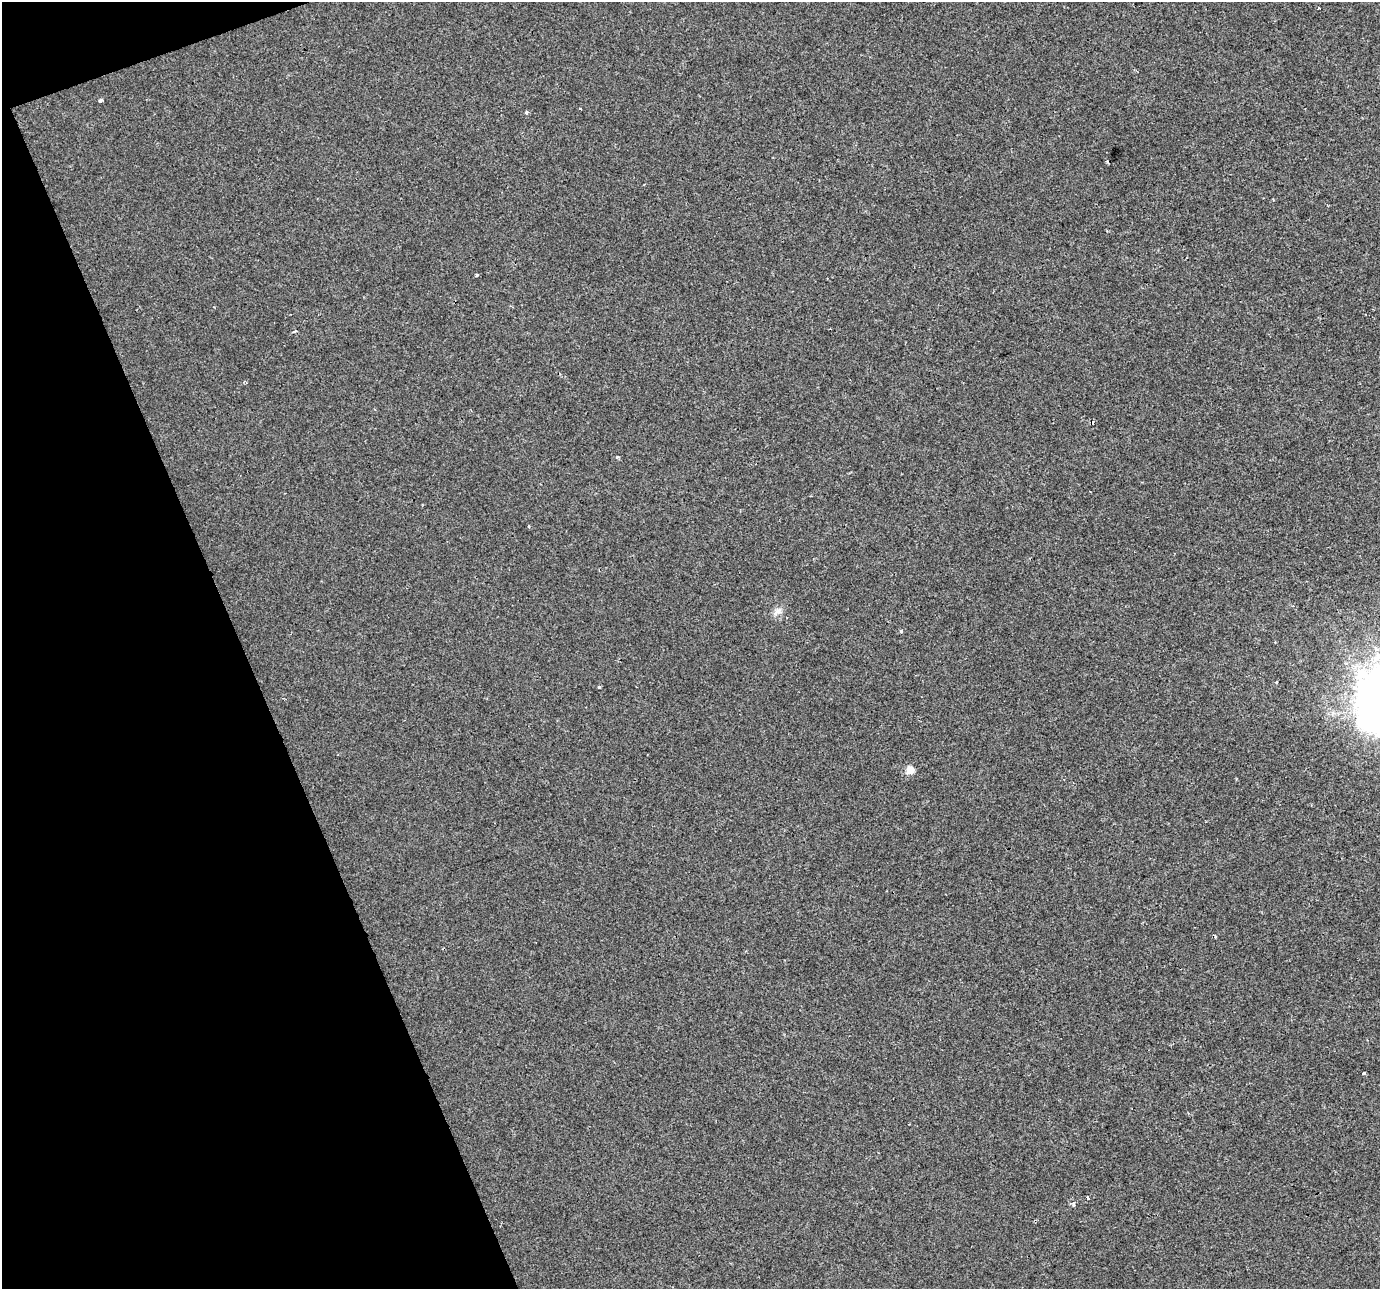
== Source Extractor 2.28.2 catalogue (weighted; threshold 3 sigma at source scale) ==
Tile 5 of 4 x 4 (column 1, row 2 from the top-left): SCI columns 1-1378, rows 2705-3991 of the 5513 x 5354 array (HDU 1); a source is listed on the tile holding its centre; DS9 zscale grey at full resolution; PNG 1382 x 1291 px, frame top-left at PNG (2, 2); no overlay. Shown black and unused: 18% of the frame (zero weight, under 2 of 3 exposures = <1% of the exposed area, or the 3 px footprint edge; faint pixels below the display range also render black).
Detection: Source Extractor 2.28.2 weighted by HDU 2 'WHT'; one run over the whole footprint, this tile lists its part. Background 2.73e-04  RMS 0.0029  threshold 0.0131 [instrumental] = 3 sigma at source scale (4.5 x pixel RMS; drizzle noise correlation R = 1.50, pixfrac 1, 0.0396/0.0396 arcsec/px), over >= 5 px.
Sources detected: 23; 2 inside a brighter object's white glare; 2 cosmic-ray / hot-pixel residue — not listed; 1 inside a brighter listed object's ellipse — not listed separately; the other 18 listed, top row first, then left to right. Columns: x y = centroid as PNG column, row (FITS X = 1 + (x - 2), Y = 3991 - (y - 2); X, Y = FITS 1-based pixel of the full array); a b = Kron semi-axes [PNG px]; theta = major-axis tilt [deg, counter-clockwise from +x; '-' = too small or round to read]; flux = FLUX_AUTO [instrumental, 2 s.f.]
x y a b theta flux
1319 8 4 3 - 0.33
100 101 4 3 - 2.3
580 109 3 2 - 0.3
526 112 5 4 - 0.49
1107 162 4 3 - 0.42
477 275 4 3 - 0.39
617 457 4 3 - 0.79
528 526 4 3 - 0.35
1293 606 4 3 - 0.38
777 611 17 8 35 1.8
901 631 4 4 - 0.4
1276 682 3 2 - 0.44
599 687 3 3 - 0.42
1376 693 73 47 -31 140
910 770 5 5 - 8.8
1364 1073 4 3 - 0.43
1088 1198 3 3 - 0.56
1073 1204 7 4 -82 0.55
Isophote crosses this tile's border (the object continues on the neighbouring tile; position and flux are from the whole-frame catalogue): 1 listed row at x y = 1376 693